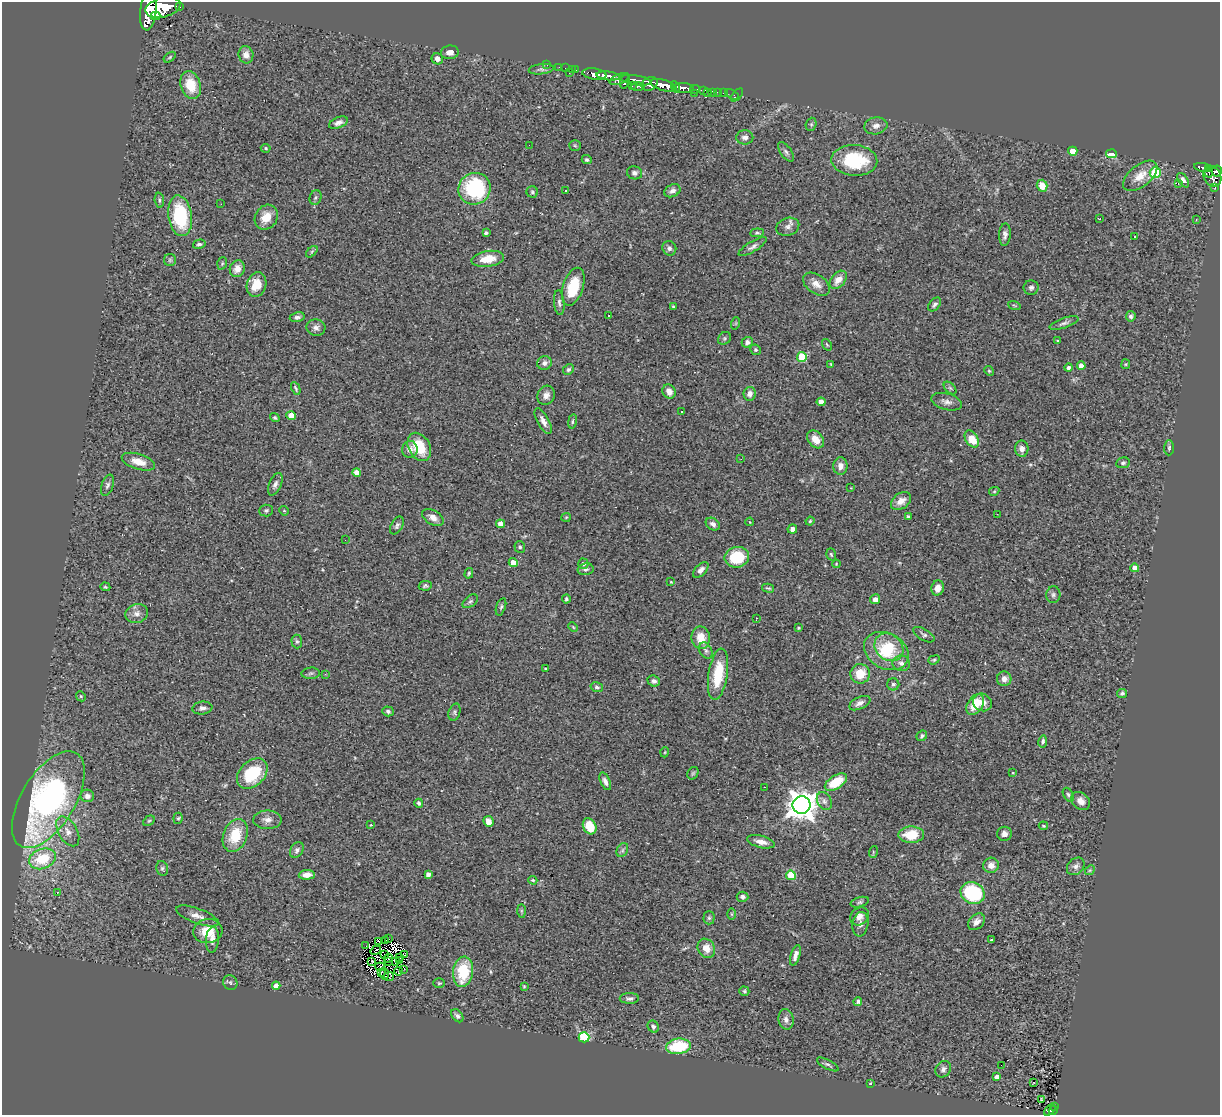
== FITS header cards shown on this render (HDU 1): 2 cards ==
NAXIS1  =                 1218
NAXIS2  =                 1113

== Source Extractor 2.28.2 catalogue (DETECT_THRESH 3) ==
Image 1218 x 1113 px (HDU 1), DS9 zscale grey, 1 PNG px = 1 image px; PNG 1222 x 1117 px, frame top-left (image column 1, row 1113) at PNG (2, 2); each listed source drawn as its Kron ellipse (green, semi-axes under 4 px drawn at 4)
Background 0.665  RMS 0.066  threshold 0.199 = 3 sigma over >= 5 px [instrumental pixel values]
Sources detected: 306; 6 with non-positive FLUX_AUTO (blend fragments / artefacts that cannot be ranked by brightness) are neither listed nor drawn; the other 300 listed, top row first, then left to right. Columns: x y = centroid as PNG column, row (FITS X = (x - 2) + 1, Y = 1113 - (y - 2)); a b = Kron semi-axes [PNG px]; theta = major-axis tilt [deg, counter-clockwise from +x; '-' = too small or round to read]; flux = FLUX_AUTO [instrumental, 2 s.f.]
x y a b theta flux
163 7 18 10 13 3500
179 7 3 2 - 56
148 10 21 8 83 3000
155 16 5 3 - 360
450 52 9 7 8 22
246 55 8 7 - 26
170 57 7 3 36 5.7
437 59 6 5 - 26
547 65 2 2 - 6.8
559 67 2 2 - 10
566 68 3 2 - 8.2
541 69 12 5 8 12
572 69 4 2 - 9
576 70 2 2 - 4.5
569 73 3 3 - 47
594 74 12 5 -8 1000
608 76 11 4 -7 970
619 79 10 5 24 230
635 80 16 4 -8 670
625 81 8 3 72 320
650 84 8 6 28 650
191 85 14 10 -73 110
663 85 13 5 -16 1800
632 86 2 2 - 13
638 87 6 3 5 120
675 87 6 4 -65 380
684 88 10 4 -4 870
695 89 5 3 - 120
704 90 4 3 - 130
713 92 4 3 - 24
717 92 3 2 - 18
694 93 2 2 - 35
708 93 2 2 - 7.7
723 93 2 2 - 7.6
732 94 7 3 -31 12
737 95 8 3 49 7.2
338 123 10 5 23 19
811 124 7 5 70 7.1
876 126 11 8 12 25
745 137 8 7 - 19
529 145 2 2 - 43
575 145 6 5 - 6.6
266 148 5 4 - 6.3
1073 151 4 4 - 75
786 152 11 5 -55 13
1111 154 5 4 - 74
587 160 5 4 - 9.7
854 160 23 15 -3 270
1202 167 8 4 -9 130
1208 169 3 3 - 150
1217 171 5 5 - 220
1155 172 5 5 - 290
634 173 7 6 - 17
1209 173 4 3 - 69
1140 176 20 10 39 62
1212 176 10 8 -58 480
1183 180 8 4 -54 19
1178 184 3 2 - 4.8
1042 186 6 5 - 71
1215 188 3 2 - 7.6
474 189 16 15 - 440
565 190 3 3 - 15
672 191 8 6 24 21
532 192 6 5 - 7.7
315 197 7 5 70 9.4
159 200 7 5 -86 8.7
221 204 2 2 - 20
180 216 20 11 -82 290
266 217 13 11 56 67
1099 219 3 3 - 3.3
1196 220 3 2 - 3.1
788 227 12 8 17 23
486 233 3 3 - 9.9
757 233 7 4 6 7.3
1005 235 11 6 87 17
1135 236 3 3 - 6.4
199 244 6 4 15 10
752 247 16 5 31 18
669 248 7 6 - 16
312 252 7 4 46 7.8
488 259 16 8 8 76
170 260 6 6 - 8.4
222 263 6 4 70 6.2
237 269 8 7 - 36
838 280 10 7 50 41
816 284 15 9 -35 38
257 285 12 9 72 86
573 287 19 10 72 170
1031 288 7 7 - 14
559 303 12 5 -84 15
935 304 8 5 47 12
1014 305 6 3 -20 6.1
673 307 3 3 - 4.8
609 315 3 2 - 8.4
1131 316 5 5 - 10
297 317 7 5 10 12
736 323 6 4 71 4.5
1064 323 15 5 18 15
316 328 9 8 - 19
724 338 7 6 - 8.2
1058 341 4 3 - 3.6
747 342 6 5 - 14
827 345 6 3 -54 5
756 350 5 5 - 7.6
802 357 5 5 - 210
544 363 7 7 - 18
831 364 4 3 - 4.4
1126 364 5 4 - 4.8
1081 366 4 4 - 41
1069 368 4 4 - 11
568 369 6 5 - 9.3
989 371 5 4 - 5.6
296 388 7 3 -63 7.6
950 388 7 4 -45 9.3
669 391 7 6 - 32
750 394 7 6 - 28
546 395 10 8 64 27
821 402 4 4 - 45
947 402 16 8 -15 25
682 412 3 2 - 3.1
291 416 5 4 - 74
275 418 5 4 - 5.9
543 421 14 5 -61 26
572 421 7 4 80 6.9
816 439 10 7 -50 47
972 439 9 6 -58 93
419 447 15 10 -61 130
1169 448 7 5 89 8.6
410 449 8 8 - 24
1022 449 8 6 -85 25
741 459 3 2 - 3.5
138 462 17 7 -17 56
1123 463 7 5 11 9.6
840 466 9 7 -89 29
357 472 4 4 - 33
275 484 12 6 68 19
107 485 11 6 72 13
851 488 3 2 - 2.7
994 491 5 4 - 4.8
901 501 11 7 34 34
266 510 7 6 - 9.6
284 511 5 4 - 5.1
997 514 2 2 - 2.4
908 516 3 3 - 8.2
433 517 12 7 -31 32
566 517 5 4 - 4.7
810 521 4 4 - 5.5
750 522 4 3 - 3.2
501 524 4 4 - 37
713 524 7 5 -34 19
397 526 10 5 61 12
792 529 5 4 - 17
345 540 2 2 - 2
520 547 6 5 - 7.7
831 554 6 4 -71 7
737 557 12 10 11 200
513 563 4 4 - 46
583 564 5 5 - 11
836 564 4 3 - 3.7
1135 568 4 4 - 36
586 569 8 6 11 12
701 570 9 5 46 23
469 573 5 4 - 6.6
671 582 4 3 - 3.5
425 586 6 4 10 8.9
105 587 5 3 - 5.3
768 588 6 3 -14 6.3
938 588 7 6 - 34
1053 595 8 7 - 13
566 599 4 3 - 7.3
875 599 5 5 - 21
470 601 9 5 36 10
501 607 9 4 71 8.9
137 614 11 9 16 27
756 618 2 2 - 3
573 627 5 3 - 4.3
798 628 3 2 - 5.5
924 635 12 5 -31 12
701 638 11 9 -80 67
297 641 7 5 -87 8.4
889 647 15 13 -39 110
706 651 8 6 -59 14
886 651 23 17 -29 190
934 660 6 4 21 6.4
901 663 9 7 -10 22
545 669 3 2 - 4.6
311 673 9 5 3 11
325 674 3 2 - 3.6
718 674 26 9 81 170
860 674 10 9 - 91
1004 679 7 7 - 27
654 681 6 5 - 13
893 684 6 6 - 10
597 687 6 4 -14 9.9
1122 693 5 4 - 10
81 696 5 4 - 5.8
982 702 9 8 - 29
860 703 11 6 26 22
975 705 11 7 56 94
202 708 10 6 6 19
388 711 6 5 - 11
454 712 9 5 72 11
922 736 6 4 44 8.8
1043 741 6 4 79 9.1
665 752 5 3 - 3.8
693 773 7 5 62 7.7
1013 773 4 3 - 3.6
252 774 17 12 44 220
605 781 9 5 -66 19
836 782 12 6 33 140
764 787 2 2 - 2.8
1068 795 7 5 -59 10
87 796 7 6 - 23
48 800 54 26 59 1300
824 801 9 7 -63 19
1081 801 10 8 -41 31
419 803 4 4 - 11
802 805 9 9 - 6700
178 818 5 4 - 6.3
267 820 14 9 -1 31
149 821 6 4 28 6.1
488 821 5 5 - 31
371 825 2 2 - 3
590 826 8 6 -62 100
1043 826 5 3 - 5.1
68 831 16 9 -59 38
1004 834 7 7 - 20
235 835 17 12 69 140
911 835 13 8 1 110
761 842 14 6 -14 36
297 850 8 6 56 13
622 850 7 5 61 10
873 852 6 4 73 4.7
42 859 14 10 20 160
991 865 8 7 - 39
1076 866 10 7 44 17
162 868 7 5 -77 10
1090 870 5 4 - 6
428 874 4 4 - 19
307 875 8 5 4 33
791 875 5 5 - 180
533 880 4 3 - 5.6
57 893 4 2 - 18
973 893 12 10 -32 340
742 897 6 5 - 14
860 902 9 5 16 10
521 911 7 4 -90 6.5
731 914 5 3 - 5.1
197 916 22 7 -20 38
860 916 10 8 35 27
709 918 6 5 - 8.7
976 922 9 7 46 26
860 924 12 8 82 22
208 931 14 12 7 87
389 939 2 2 - 3.6
212 940 13 6 85 27
385 940 3 2 - 3.5
992 940 3 3 - 13
379 941 3 2 - 5.8
366 946 2 2 - 2.8
706 948 10 8 -60 51
376 950 5 2 - 0.4
404 954 3 2 - 2.6
385 955 2 2 - 2.7
795 955 10 4 72 23
388 958 5 2 - 0.64
399 958 3 2 - 4.9
372 961 3 3 - 4.4
395 961 3 2 - 4.6
399 961 4 2 - 0.75
388 962 4 2 - 5.6
380 967 5 3 - 1.7
404 969 3 3 - 6.5
399 971 4 2 - 0.2
381 972 2 2 - 2.2
463 972 15 10 82 190
384 974 6 3 -88 4.2
389 977 5 3 - 3.1
230 982 7 7 - 9.8
439 983 6 5 - 7.1
276 986 4 4 - 40
524 986 4 4 - 4.3
744 991 5 4 - 7.1
629 998 9 5 -1 15
858 1001 4 4 - 11
457 1016 7 5 -50 12
786 1019 10 7 -79 22
653 1027 6 5 - 12
584 1037 5 5 - 460
678 1046 12 7 7 240
828 1064 12 4 -28 11
1001 1065 2 2 - 2.5
943 1069 9 7 56 17
997 1077 4 4 - 22
1034 1082 3 3 - 55
870 1083 4 3 - 3.5
1041 1100 3 2 - 3
1055 1106 3 2 - 8.3
1050 1110 7 3 43 39
1053 1111 4 3 - 27
At the frame edge (FLAGS 8, measured only in part): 1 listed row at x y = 148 10
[6 non-positive-flux detections neither listed nor drawn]